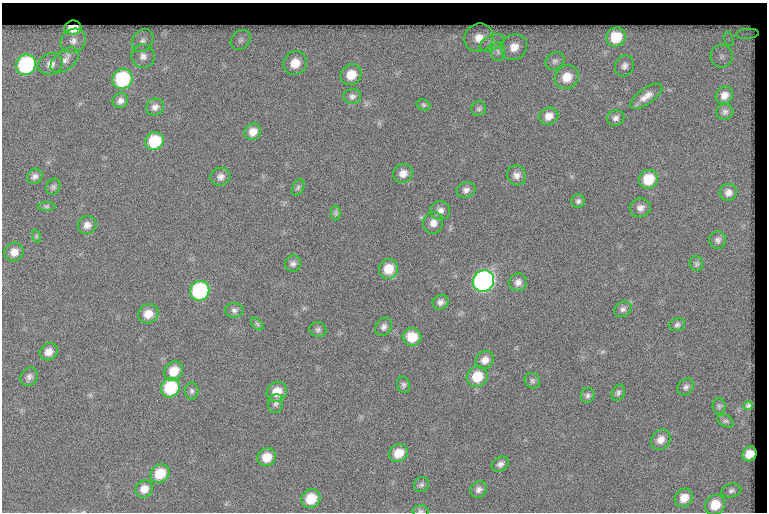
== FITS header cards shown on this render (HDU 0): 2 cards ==
NAXIS1  =                  765
NAXIS2  =                  510

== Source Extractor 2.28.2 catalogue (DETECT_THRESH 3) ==
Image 765 x 510 px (HDU 0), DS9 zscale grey, 1 PNG px = 1 image px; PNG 769 x 514 px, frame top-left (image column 1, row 510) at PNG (2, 3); each listed source drawn as its Kron ellipse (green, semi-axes under 4 px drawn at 4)
Background 155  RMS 7.2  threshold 21.7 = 3 sigma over >= 5 px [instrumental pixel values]
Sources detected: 99; all 99 listed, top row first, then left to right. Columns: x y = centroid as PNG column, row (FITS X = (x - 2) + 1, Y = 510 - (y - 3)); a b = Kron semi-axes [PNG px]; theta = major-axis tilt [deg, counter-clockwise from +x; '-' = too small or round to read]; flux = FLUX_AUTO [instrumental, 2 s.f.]
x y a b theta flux
73 28 8 7 - 6900
747 34 11 5 4 280
616 37 10 9 - 15000
479 38 15 14 - 7200
729 39 7 4 -71 1700
143 40 12 10 56 3400
241 40 11 9 47 2800
73 41 13 11 35 4800
492 43 13 7 26 3100
514 47 14 12 43 6800
498 52 9 7 -86 2200
143 56 12 11 - 3700
722 56 11 11 - 4200
65 60 16 9 38 4200
555 61 10 8 35 2100
295 63 12 11 - 7500
50 64 12 10 22 4200
26 65 10 9 - 55000
624 66 11 9 64 2500
351 75 11 10 - 8200
567 77 12 11 - 8000
122 79 10 9 - 39000
724 95 9 8 - 3500
352 96 9 7 3 1700
646 96 19 8 35 4300
120 101 8 7 - 2300
423 105 7 5 -21 840
155 107 9 8 - 2100
479 109 7 7 - 1300
725 112 8 8 - 1500
549 116 10 8 23 3900
616 118 9 7 17 1800
253 132 9 7 41 4200
154 141 9 8 - 19000
403 173 10 9 - 3800
517 175 10 9 - 2800
35 176 8 7 - 1800
220 177 10 9 - 2500
648 179 10 9 - 12000
53 187 8 6 66 1200
298 187 9 5 64 1100
466 190 9 7 21 2100
728 192 8 8 - 2800
578 201 7 6 - 1400
46 206 9 4 0 910
640 208 10 9 - 2600
440 210 10 9 - 2700
336 213 7 5 -90 980
433 223 11 10 - 3600
87 225 9 9 - 3100
36 236 7 4 -72 780
718 240 8 8 - 1700
14 252 10 9 - 4500
293 264 8 8 - 1700
696 264 7 6 - 1100
388 269 10 9 - 8800
483 281 11 10 - 170000
518 282 9 8 - 2700
200 291 10 9 - 52000
440 302 8 7 - 2000
623 309 9 7 32 1800
234 310 9 7 0 1700
148 314 10 9 - 6000
257 324 7 4 -46 940
677 325 8 6 16 1300
384 327 10 7 58 1900
318 329 8 7 - 1400
412 337 9 9 - 9800
49 352 9 8 - 4100
485 360 9 8 - 3500
174 371 10 9 - 8200
29 377 10 8 56 2100
477 377 11 10 - 11000
532 381 8 7 - 1200
403 385 8 6 -70 1300
686 387 9 7 46 1500
170 388 10 9 - 26000
192 391 8 7 - 1300
277 392 11 9 37 6800
618 393 8 6 66 1300
588 395 7 6 - 1300
276 404 9 7 78 1600
719 406 8 6 -89 1100
748 406 5 4 - 1200
726 421 9 5 -26 1100
661 440 11 9 47 3600
398 453 10 8 30 7400
749 454 8 6 51 4500
267 457 9 8 - 7500
500 464 9 7 32 1900
160 473 10 8 43 11000
421 485 8 7 - 1300
144 489 9 8 - 4400
479 490 9 8 - 2100
731 491 10 6 13 1600
684 498 10 8 43 5100
311 499 10 9 - 12000
715 505 10 9 - 9600
421 511 8 5 -2 1000
At the frame edge (FLAGS 8, measured only in part): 1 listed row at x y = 421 511